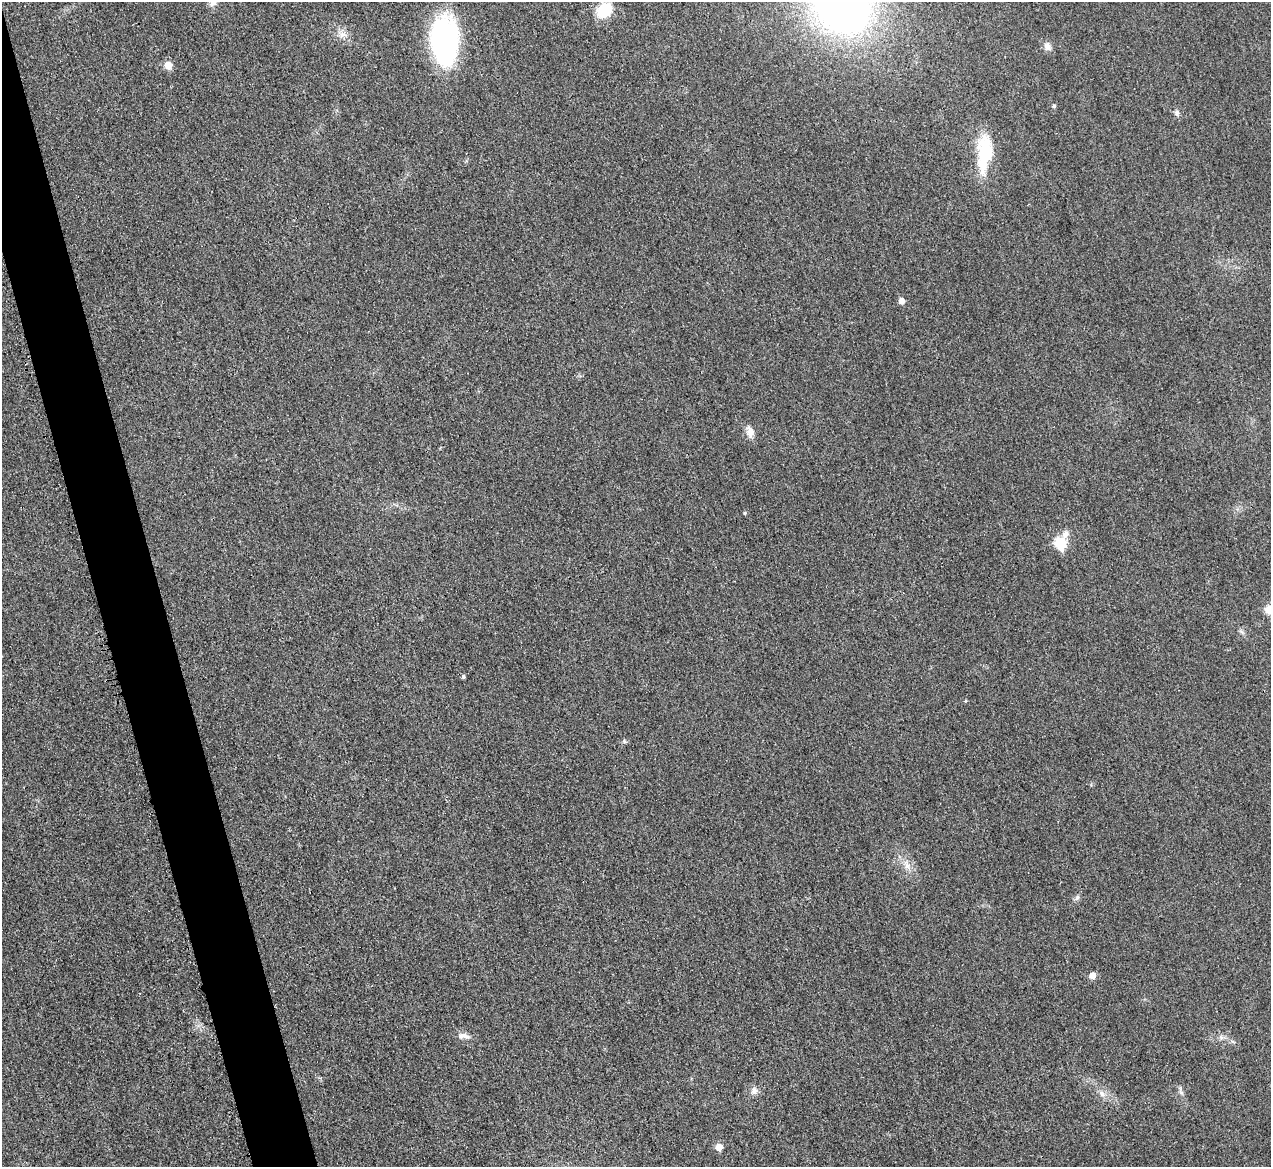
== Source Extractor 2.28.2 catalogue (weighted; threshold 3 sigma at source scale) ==
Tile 11 of 4 x 4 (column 3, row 3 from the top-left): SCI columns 2556-3824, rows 1435-2599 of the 5097 x 5078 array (HDU 1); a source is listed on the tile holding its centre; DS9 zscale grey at full resolution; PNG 1273 x 1169 px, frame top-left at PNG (2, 2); no overlay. Shown black and unused: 5% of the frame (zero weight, under 3 of 4 exposures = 1% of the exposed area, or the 3 px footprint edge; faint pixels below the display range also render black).
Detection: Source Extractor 2.28.2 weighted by HDU 2 'WHT'; one run over the whole footprint, this tile lists its part. Background 0.0431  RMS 0.0064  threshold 0.0286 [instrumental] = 3 sigma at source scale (4.5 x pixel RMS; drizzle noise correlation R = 1.50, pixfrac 1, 0.05/0.05 arcsec/px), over >= 5 px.
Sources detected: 28; all 28 listed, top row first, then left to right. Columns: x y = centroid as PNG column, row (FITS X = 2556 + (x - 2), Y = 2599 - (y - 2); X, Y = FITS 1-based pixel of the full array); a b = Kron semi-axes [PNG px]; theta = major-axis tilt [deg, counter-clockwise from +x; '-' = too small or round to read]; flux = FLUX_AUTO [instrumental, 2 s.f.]
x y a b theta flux
212 2 13 10 -79 4.4
843 8 48 41 -20 350
604 10 16 12 40 22
343 34 12 8 29 4
444 40 41 23 -86 150
1047 47 11 9 -54 3.9
168 65 6 6 - 9.4
1054 106 5 4 - 1
1177 113 10 5 -76 1.8
984 156 47 16 81 33
902 301 5 5 - 4.6
750 431 16 9 -74 4.9
745 513 5 4 - 0.74
1066 534 10 8 38 3.6
1060 543 7 6 - 42
1269 610 11 10 - 6.1
463 677 5 4 - 0.99
965 701 4 3 - 0.58
624 741 6 5 - 1.1
907 866 8 7 - 3.1
1077 898 10 5 51 1.7
1093 976 6 6 - 5.1
464 1036 18 7 -10 3.9
1221 1037 6 6 - 1.6
754 1091 10 9 - 3.2
1181 1092 7 4 -19 1.2
1102 1094 11 7 -37 3.5
719 1147 6 6 - 7.8
Isophote crosses this tile's border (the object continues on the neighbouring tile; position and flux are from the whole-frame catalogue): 3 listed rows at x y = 212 2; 843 8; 1269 610